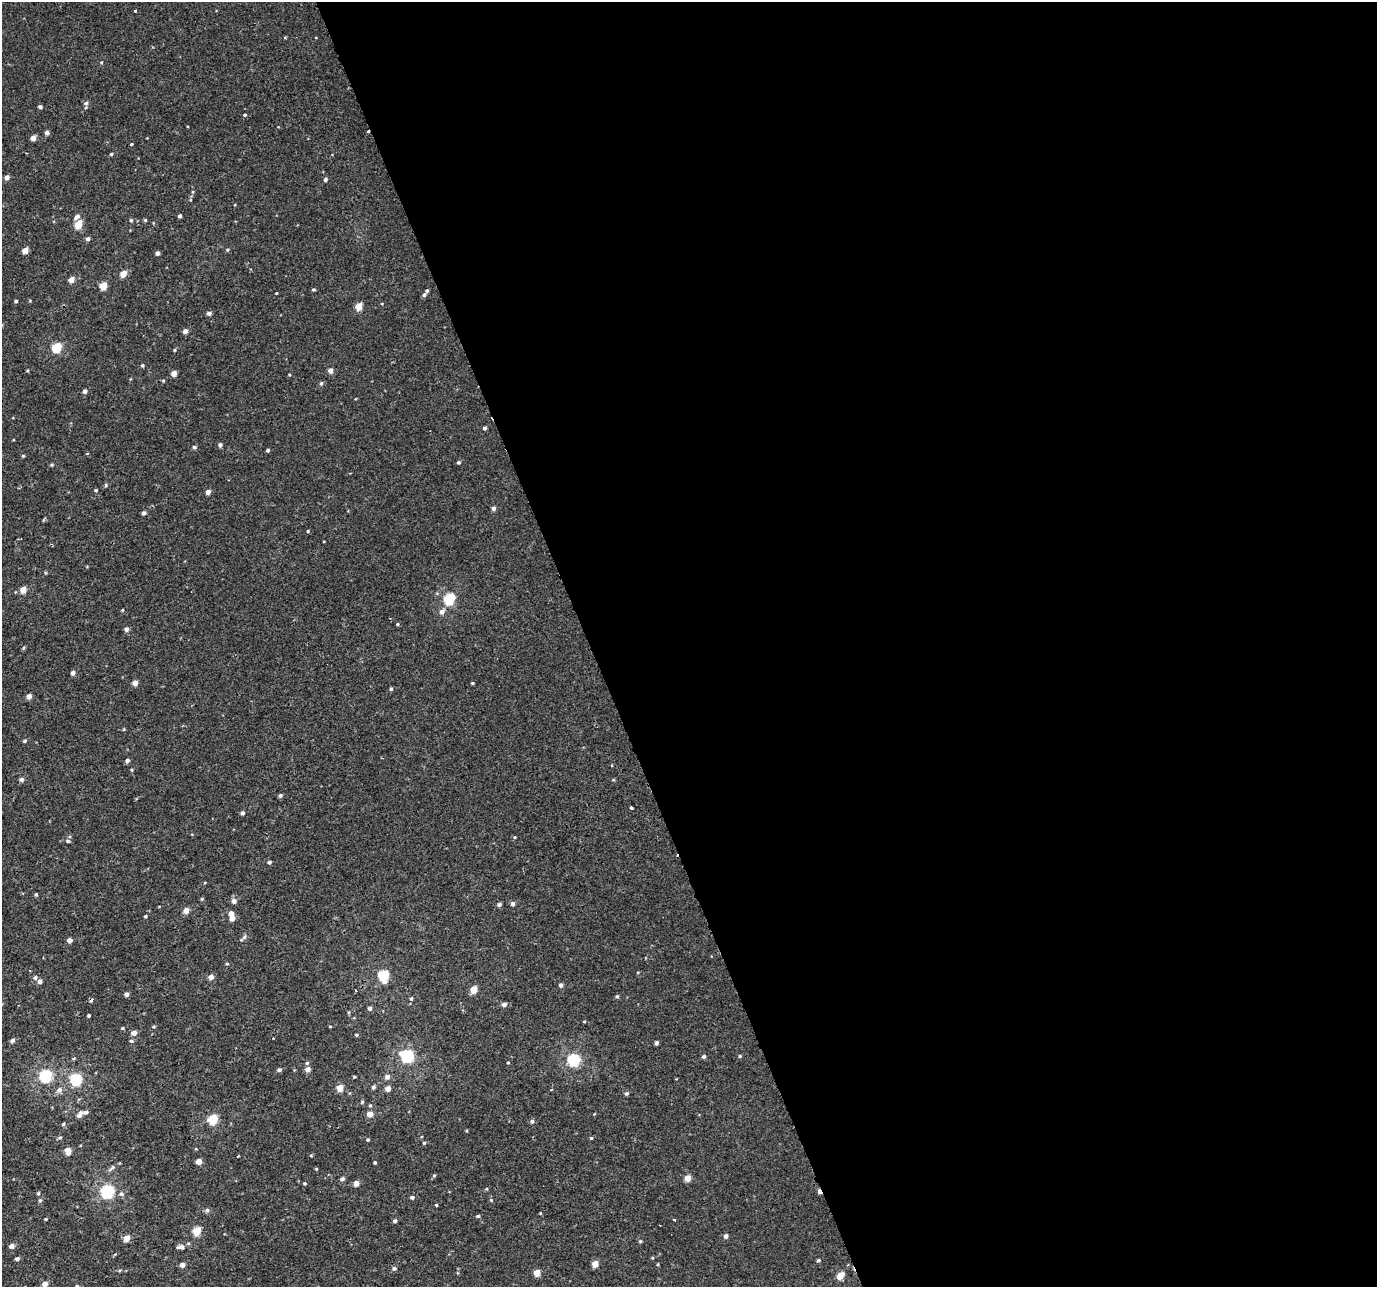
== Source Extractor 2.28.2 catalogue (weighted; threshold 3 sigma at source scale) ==
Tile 8 of 4 x 4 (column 4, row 2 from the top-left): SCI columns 4129-5503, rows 2648-3932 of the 5568 x 5368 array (HDU 1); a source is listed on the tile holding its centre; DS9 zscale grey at full resolution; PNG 1379 x 1289 px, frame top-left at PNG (2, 2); no overlay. Shown black and unused: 57% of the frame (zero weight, under 2 of 3 exposures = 3% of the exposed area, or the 3 px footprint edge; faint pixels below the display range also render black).
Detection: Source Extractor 2.28.2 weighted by HDU 2 'WHT'; one run over the whole footprint, this tile lists its part. Background 5.10e-04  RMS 0.0032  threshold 0.0145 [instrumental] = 3 sigma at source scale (4.5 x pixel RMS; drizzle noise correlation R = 1.50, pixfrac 1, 0.0396/0.0396 arcsec/px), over >= 5 px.
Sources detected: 194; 3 cosmic-ray / hot-pixel residue — not listed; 3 inside a brighter listed object's ellipse — not listed separately; the other 188 listed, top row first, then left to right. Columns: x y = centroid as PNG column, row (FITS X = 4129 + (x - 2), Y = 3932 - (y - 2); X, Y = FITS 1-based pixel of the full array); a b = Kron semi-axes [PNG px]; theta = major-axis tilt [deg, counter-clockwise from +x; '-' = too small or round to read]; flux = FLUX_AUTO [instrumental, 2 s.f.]
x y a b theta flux
135 11 3 3 - 0.71
285 37 5 3 - 0.28
101 62 4 4 - 0.32
86 103 6 6 - 0.86
40 107 4 4 - 0.76
245 115 4 3 - 0.39
47 133 4 4 - 1.2
33 138 4 4 - 2.1
131 144 3 3 - 0.3
111 154 4 4 - 0.37
7 177 5 4 - 1.5
325 179 4 4 - 0.71
193 192 5 3 - 0.33
180 216 4 3 - 0.71
77 217 8 5 46 1.3
131 220 5 4 - 0.43
145 220 4 4 - 0.42
78 225 5 4 - 7.4
88 239 5 4 - 1
25 250 5 4 - 3.6
227 250 5 4 - 0.45
157 253 4 4 - 0.94
123 274 5 4 - 4
71 280 5 4 - 2.5
103 286 5 4 - 5.9
313 290 4 4 - 0.4
276 293 2 2 - 0.21
424 295 5 4 - 0.71
16 301 4 3 - 0.52
359 306 5 4 - 5.5
209 313 5 5 - 1
185 331 5 4 - 1.8
56 348 5 5 - 17
174 350 4 4 - 0.31
142 365 4 4 - 0.47
28 370 4 3 - 0.28
330 371 5 5 - 1.8
174 374 4 4 - 2.5
163 381 4 4 - 0.31
321 383 5 4 - 0.52
84 391 5 4 - 0.95
484 428 4 4 - 0.77
220 445 4 4 - 0.91
194 447 5 4 - 0.61
268 450 4 3 - 0.51
87 454 3 3 - 0.43
23 456 4 4 - 0.35
458 462 4 4 - 0.5
52 465 5 4 - 0.41
106 485 5 4 - 0.45
96 490 5 4 - 0.34
208 492 4 4 - 1.7
493 508 4 4 - 1.2
143 513 4 4 - 0.82
308 531 4 3 - 0.31
23 590 5 4 - 3.8
449 599 6 5 - 27
122 610 4 3 - 0.24
442 612 6 6 - 1.5
397 624 4 4 - 0.33
126 629 5 5 - 1.1
23 648 5 3 - 0.36
73 673 5 4 - 1.1
135 683 4 4 - 2.3
472 683 4 3 - 0.32
391 689 4 4 - 0.48
29 696 4 4 - 1.9
124 729 5 3 - 0.26
24 741 5 4 - 0.48
127 761 4 4 - 1.1
132 770 5 3 - 0.31
21 779 5 4 - 1
613 780 5 3 - 0.32
280 795 5 4 - 0.69
631 808 3 3 - 0.91
242 813 4 4 - 0.74
515 837 4 4 - 0.3
68 841 6 4 -14 0.54
269 862 5 4 - 0.64
36 894 4 4 - 0.38
202 899 5 4 - 0.35
234 901 5 5 - 1.5
499 904 5 4 - 0.72
512 904 5 4 - 1.1
186 910 5 5 - 2.2
231 913 5 5 - 1.9
145 916 4 3 - 0.39
232 919 5 5 - 1.7
244 937 8 5 57 0.86
69 940 4 4 - 1.6
227 964 4 3 - 0.33
383 976 7 5 -86 23
211 977 5 5 - 1.9
35 978 6 5 - 0.75
40 981 5 5 - 1.2
561 985 4 4 - 1.1
356 990 3 2 - 0.33
474 990 5 4 - 6.1
127 994 4 4 - 1.2
617 996 5 4 - 0.5
411 999 5 4 - 0.54
504 1004 4 4 - 1.4
370 1008 5 4 - 0.87
349 1012 6 3 -82 0.35
89 1016 3 3 - 0.46
584 1021 4 3 - 0.31
330 1026 4 3 - 0.22
154 1027 5 4 - 0.4
122 1028 4 4 - 0.32
134 1033 5 5 - 2
356 1035 5 4 - 0.39
273 1038 2 2 - 0.27
12 1040 6 5 - 0.82
131 1041 6 4 -21 0.44
656 1043 4 4 - 1
407 1056 6 6 - 39
740 1056 4 4 - 0.43
703 1057 5 4 - 0.75
574 1060 6 6 - 38
307 1063 5 4 - 0.51
508 1063 4 3 - 0.27
308 1069 5 4 - 1.8
279 1070 5 4 - 0.75
45 1076 6 6 - 36
354 1077 4 3 - 0.37
387 1077 5 5 - 1.5
76 1080 6 6 - 32
373 1087 5 5 - 0.61
340 1088 5 4 - 5.5
388 1089 5 4 - 2.2
59 1090 8 7 - 1.4
551 1090 4 3 - 0.25
626 1093 5 5 - 0.56
362 1102 5 4 - 0.42
370 1105 4 4 - 0.37
80 1114 9 5 60 1.5
370 1114 5 5 - 2.8
594 1114 4 3 - 0.21
213 1119 5 5 - 17
532 1121 5 5 - 0.78
63 1124 5 4 - 0.37
60 1137 6 4 14 0.48
591 1138 4 4 - 0.37
368 1140 4 4 - 0.41
424 1143 4 4 - 0.37
68 1151 6 4 -73 4
311 1155 5 3 - 0.29
238 1156 3 3 - 0.44
199 1161 5 4 - 2.7
375 1162 3 3 - 0.44
112 1168 14 5 39 0.98
316 1169 4 3 - 0.28
434 1176 5 4 - 0.4
687 1178 4 4 - 4.1
342 1179 5 5 - 0.86
305 1183 4 4 - 0.41
356 1183 4 4 - 2.5
819 1191 5 3 - 1.8
107 1192 6 6 - 47
38 1193 5 4 - 0.4
121 1194 7 6 - 0.77
412 1197 5 4 - 0.63
40 1200 6 4 -69 0.5
491 1200 5 4 - 0.37
436 1205 4 3 - 0.31
207 1210 7 5 26 0.79
540 1213 3 3 - 0.25
478 1216 5 4 - 0.5
46 1219 4 3 - 0.27
674 1220 3 3 - 0.7
395 1221 4 4 - 0.78
197 1231 5 5 - 9.6
726 1236 4 4 - 1.3
126 1238 5 4 - 4.5
640 1241 4 4 - 0.44
11 1246 5 5 - 1.3
181 1247 10 6 7 1.3
652 1258 4 3 - 0.29
17 1259 5 4 - 0.84
818 1260 4 4 - 0.53
595 1264 5 4 - 4
658 1264 4 3 - 0.3
182 1265 5 4 - 1.6
394 1268 6 5 - 0.73
537 1273 5 4 - 4.5
840 1275 6 5 - 4.5
45 1284 5 4 - 2
77 1286 4 4 - 0.41
Overlapping masked pixels (flux is a lower limit): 1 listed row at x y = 819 1191
Isophote crosses this tile's border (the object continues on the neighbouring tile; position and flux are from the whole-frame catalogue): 1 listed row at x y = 77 1286